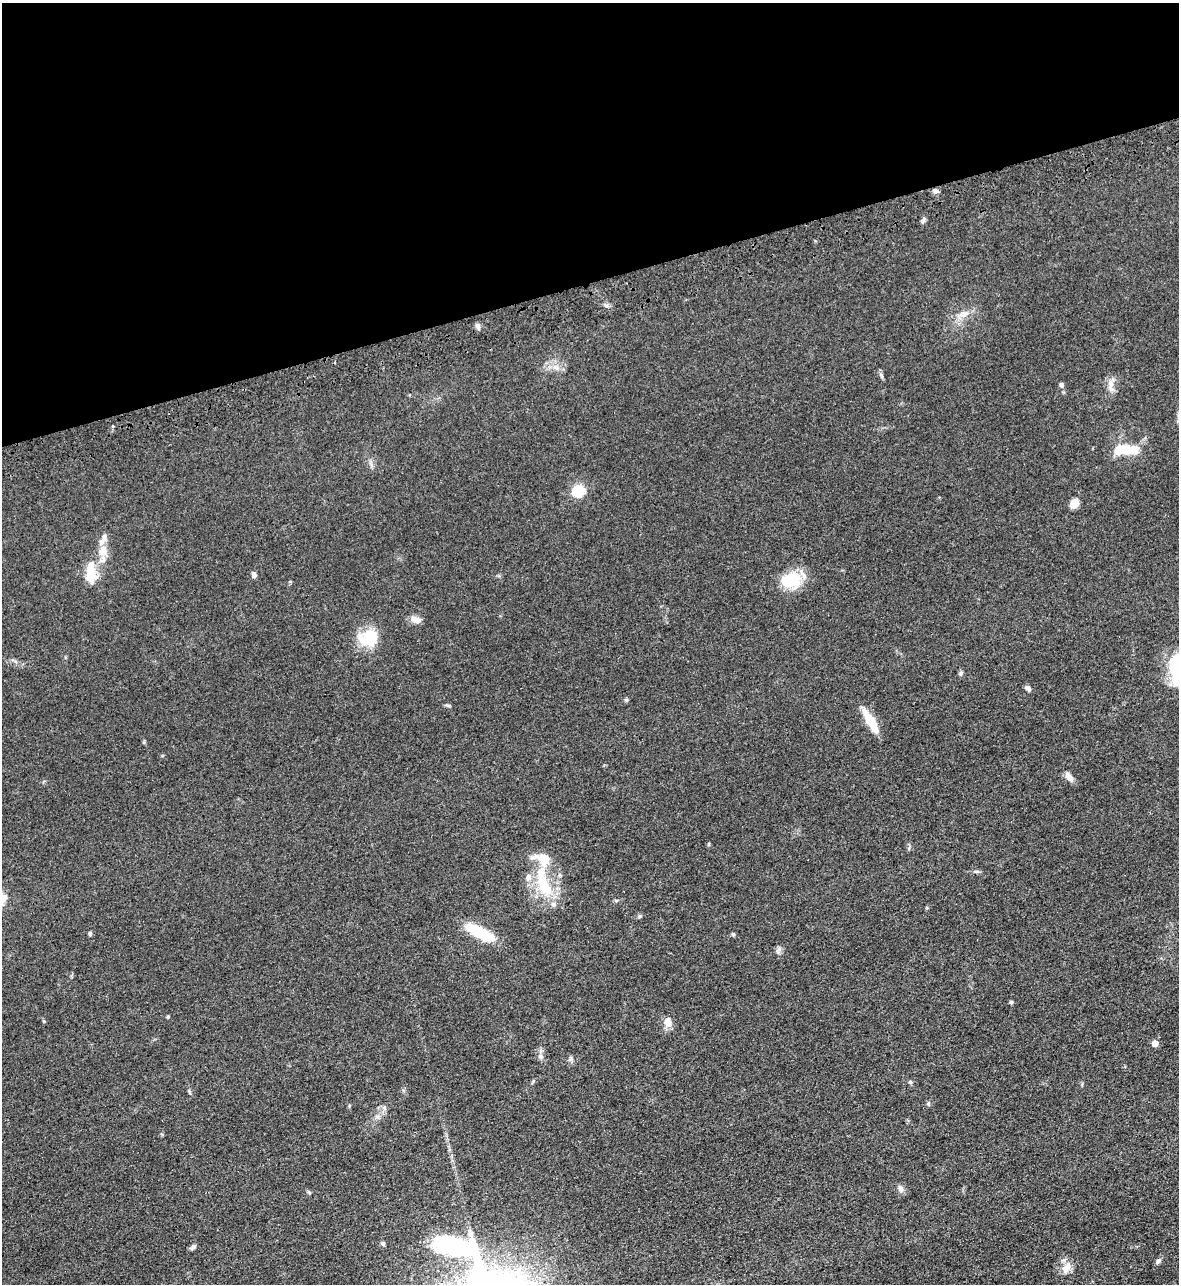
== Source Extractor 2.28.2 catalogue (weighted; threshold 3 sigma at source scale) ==
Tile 3 of 4 x 4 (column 3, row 1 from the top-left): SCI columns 2538-3714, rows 3901-5182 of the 5195 x 5235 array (HDU 1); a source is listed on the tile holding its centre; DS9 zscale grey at full resolution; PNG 1181 x 1286 px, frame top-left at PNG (2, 3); no overlay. Shown black and unused: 22% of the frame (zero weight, under 3 of 5 exposures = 4% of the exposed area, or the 3 px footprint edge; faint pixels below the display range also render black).
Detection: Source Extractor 2.28.2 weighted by HDU 2 'WHT'; one run over the whole footprint, this tile lists its part. Background 0.047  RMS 0.0063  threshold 0.0284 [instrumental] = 3 sigma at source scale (4.5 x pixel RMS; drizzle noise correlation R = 1.50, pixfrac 1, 0.05/0.05 arcsec/px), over >= 5 px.
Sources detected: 45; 4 inside a brighter listed object's ellipse — not listed separately; the other 41 listed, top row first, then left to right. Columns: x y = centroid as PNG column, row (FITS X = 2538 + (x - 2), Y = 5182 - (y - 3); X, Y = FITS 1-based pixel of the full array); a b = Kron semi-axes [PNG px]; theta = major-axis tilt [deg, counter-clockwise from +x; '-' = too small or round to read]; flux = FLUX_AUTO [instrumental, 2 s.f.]
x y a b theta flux
935 191 6 6 - 1.8
963 314 13 8 22 5
478 326 9 6 -71 2
556 367 11 4 -14 2.5
881 375 9 4 -71 1.1
1111 383 13 8 79 4
1061 385 7 5 -77 1.4
1126 449 29 11 2 17
578 491 9 9 - 20
1074 503 11 8 59 5.5
103 551 16 13 -82 7.6
91 573 28 12 -89 14
254 575 7 5 -78 1.8
791 580 24 17 8 23
416 620 14 8 -13 3.9
368 638 16 14 18 26
961 673 7 5 61 1.1
1028 688 8 5 -48 1.8
871 722 29 8 -60 15
1069 777 13 6 -53 3.5
976 871 6 4 0 1
544 885 38 15 -65 26
640 916 5 5 - 0.87
480 932 28 10 -27 29
90 933 5 4 - 0.87
733 934 5 5 - 0.73
1011 1002 4 4 - 1
168 1017 4 4 - 0.64
668 1022 12 9 -79 4.8
1155 1043 5 4 - 7.3
540 1056 6 6 - 1.6
910 1082 5 5 - 0.92
189 1092 7 3 -81 0.9
928 1104 6 4 19 0.78
384 1108 6 6 - 1.5
162 1134 5 3 - 0.58
900 1188 11 7 -53 2.3
383 1243 6 5 - 1.1
193 1247 9 5 39 1.5
1158 1261 8 5 57 1.6
1066 1268 17 10 64 5.6
Unlisted compact peaks at least as high as the median listed source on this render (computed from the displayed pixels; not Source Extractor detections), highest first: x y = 779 949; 44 1021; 924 220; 626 700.